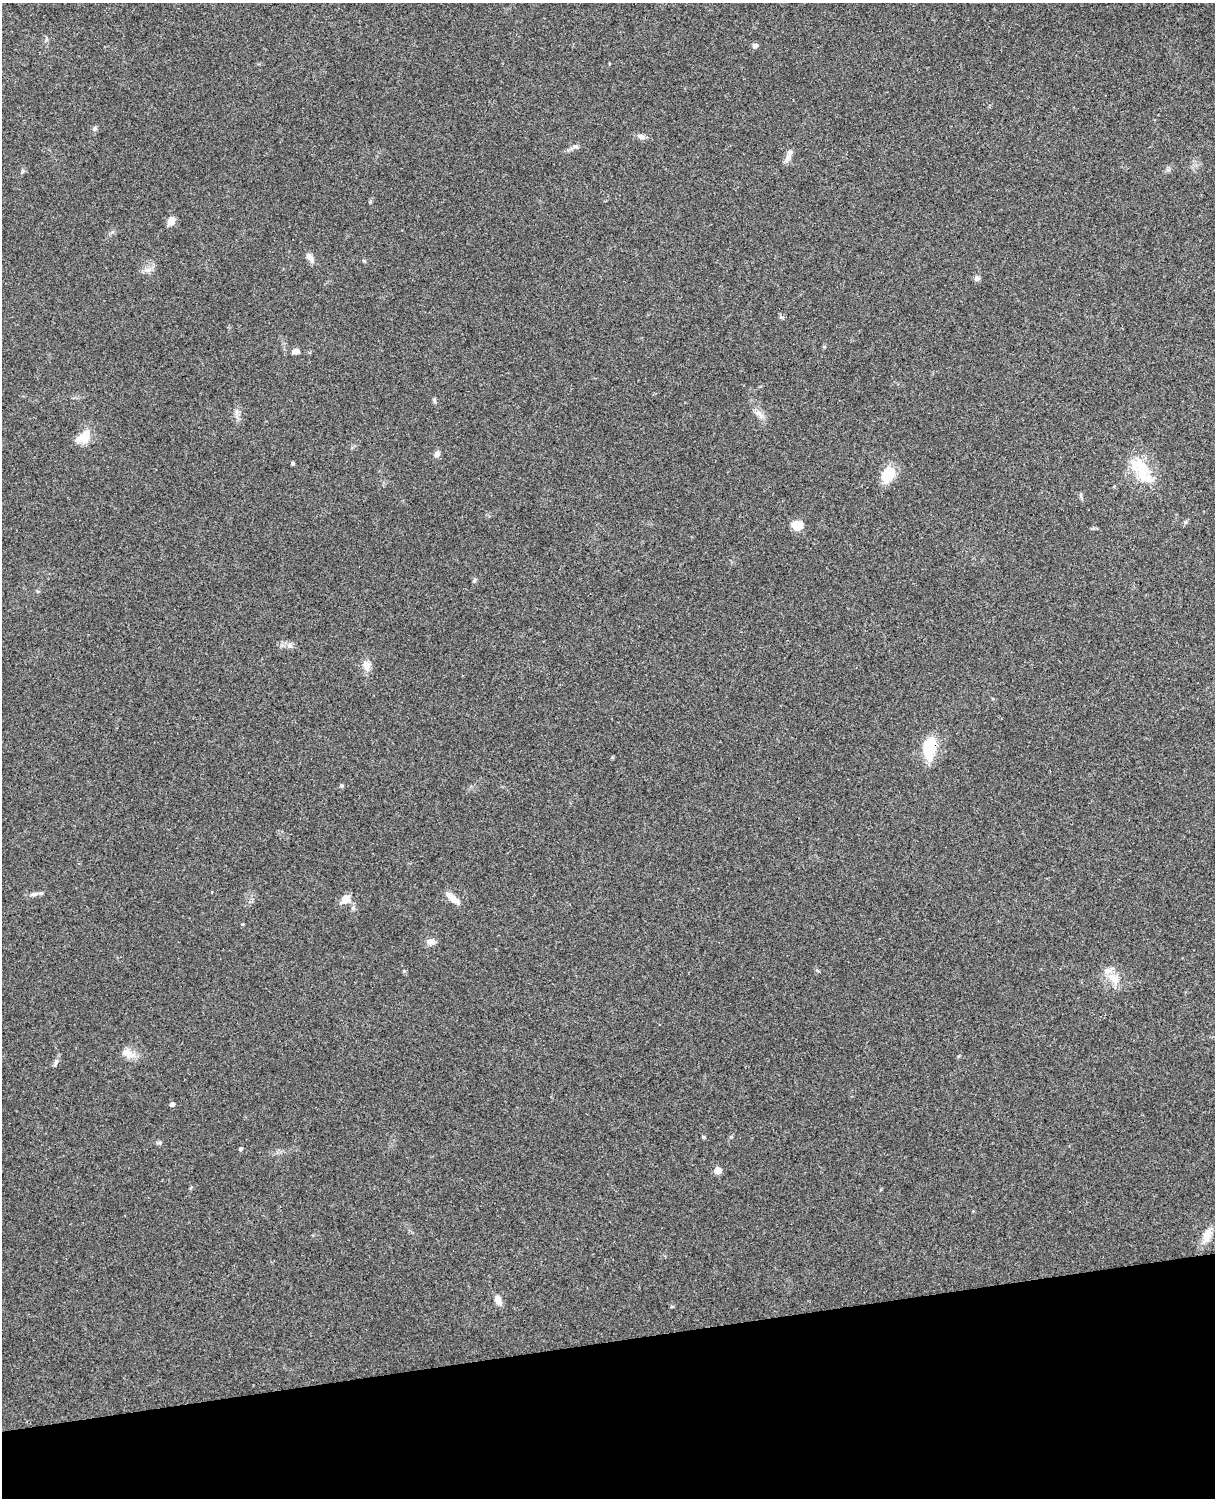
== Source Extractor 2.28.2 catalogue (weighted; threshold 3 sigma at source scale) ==
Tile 10 of 4 x 3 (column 2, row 3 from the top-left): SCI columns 1332-2544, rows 164-1659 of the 5090 x 4928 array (HDU 1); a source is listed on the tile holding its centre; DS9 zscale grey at full resolution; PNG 1217 x 1500 px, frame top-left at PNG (2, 3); no overlay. Shown black and unused: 10% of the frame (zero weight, under 3 of 4 exposures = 6% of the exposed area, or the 3 px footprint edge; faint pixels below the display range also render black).
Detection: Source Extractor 2.28.2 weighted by HDU 2 'WHT'; one run over the whole footprint, this tile lists its part. Background 0.273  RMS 0.0091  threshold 0.0412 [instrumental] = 3 sigma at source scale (4.5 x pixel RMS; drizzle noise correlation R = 1.50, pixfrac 1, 0.05/0.05 arcsec/px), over >= 5 px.
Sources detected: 41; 1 inside a brighter object's white glare — not listed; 1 inside a brighter listed object's ellipse — not listed separately; the other 39 listed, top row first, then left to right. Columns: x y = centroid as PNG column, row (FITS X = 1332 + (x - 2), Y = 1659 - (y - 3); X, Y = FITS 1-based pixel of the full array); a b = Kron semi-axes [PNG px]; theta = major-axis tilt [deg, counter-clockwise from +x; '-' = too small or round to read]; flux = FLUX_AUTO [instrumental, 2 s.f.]
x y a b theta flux
755 45 8 6 25 2.4
95 128 7 6 - 2
641 137 11 6 -19 3.7
576 146 8 5 5 2.2
789 155 18 6 70 5
171 221 8 6 57 8.4
310 257 14 7 -53 5.1
364 261 5 4 - 1
148 270 10 4 5 2.8
977 278 7 7 - 2.4
296 351 8 6 -5 4.6
434 400 7 4 -54 1.4
759 414 16 6 -39 5.1
83 437 23 13 36 13
437 454 9 6 58 3.6
293 463 3 3 - 1.7
1142 470 31 17 -71 32
888 475 21 13 56 20
797 525 14 11 -14 9.8
474 580 6 4 87 1.4
290 646 6 4 -18 2.1
367 666 14 10 -83 6.7
930 747 16 11 79 37
341 786 4 4 - 1.7
34 894 13 5 14 3.4
453 898 20 7 -40 7.6
346 899 10 8 40 9.9
242 924 4 3 - 0.8
431 942 12 8 2 4.9
1113 978 18 10 -38 12
128 1053 17 10 -35 8.5
56 1063 9 5 72 2.4
172 1104 4 4 - 4
703 1137 4 3 - 1.4
159 1142 6 5 - 1.5
240 1149 4 4 - 2
717 1170 5 5 - 15
1206 1236 21 9 70 11
498 1300 14 8 -67 5.6
Overlapping masked pixels (flux is a lower limit): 1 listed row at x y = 930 747
Unlisted compact peaks at least as high as the median listed source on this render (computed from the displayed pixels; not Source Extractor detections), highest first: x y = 404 971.